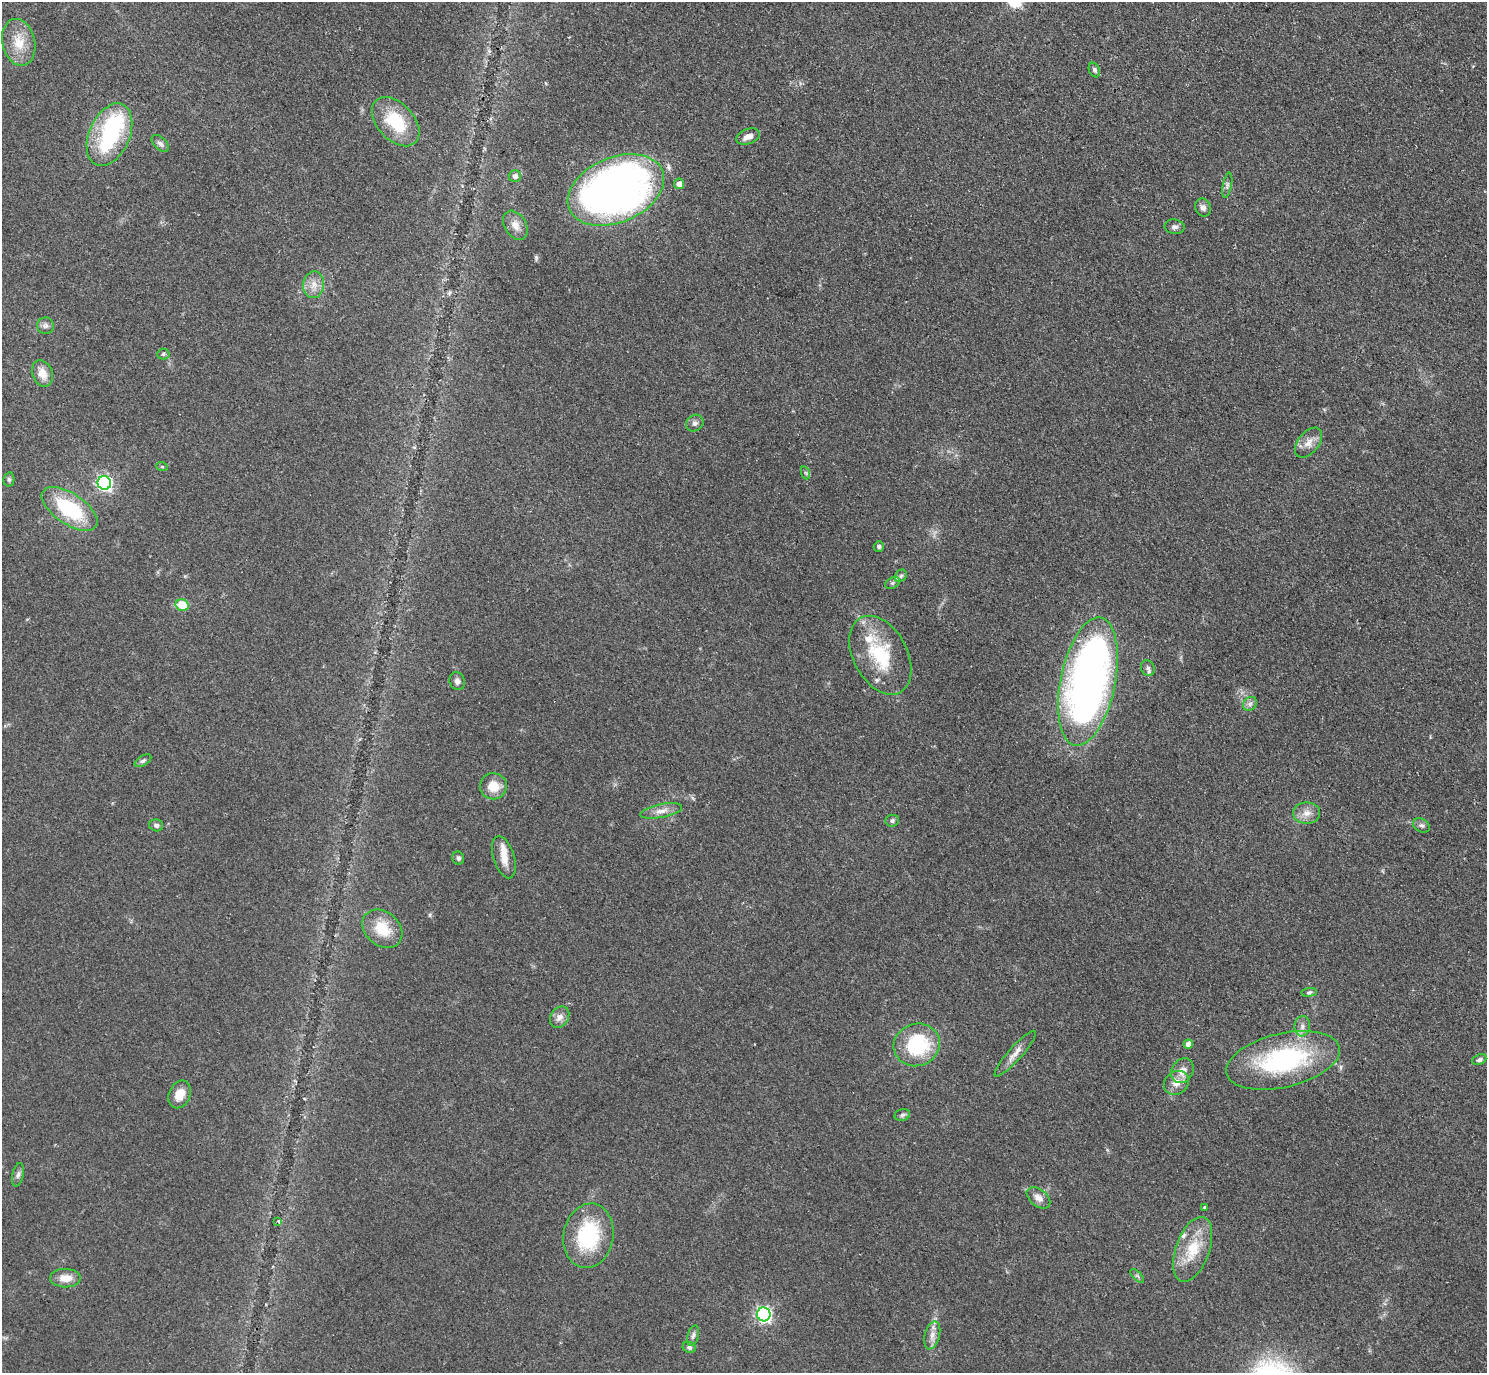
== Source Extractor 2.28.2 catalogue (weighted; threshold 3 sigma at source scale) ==
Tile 10 of 4 x 4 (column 2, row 3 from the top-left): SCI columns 1499-2983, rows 1541-2911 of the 5962 x 5959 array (HDU 1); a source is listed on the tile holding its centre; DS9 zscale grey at full resolution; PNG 1489 x 1375 px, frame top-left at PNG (2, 2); each listed source drawn as its Kron ellipse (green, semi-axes under 4 px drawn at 4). Shown black and unused: <1% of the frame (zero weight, under 2 of 3 exposures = <1% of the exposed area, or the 3 px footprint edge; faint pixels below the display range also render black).
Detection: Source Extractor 2.28.2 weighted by HDU 2 'WHT'; one run over the whole footprint, this tile lists its part. Background 0.0783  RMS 0.0078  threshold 0.0353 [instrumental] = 3 sigma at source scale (4.5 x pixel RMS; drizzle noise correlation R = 1.50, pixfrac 1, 0.05/0.05 arcsec/px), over >= 5 px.
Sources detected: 74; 2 inside a brighter object's white glare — neither listed nor drawn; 5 inside a brighter listed object's ellipse — not listed separately; the other 67 listed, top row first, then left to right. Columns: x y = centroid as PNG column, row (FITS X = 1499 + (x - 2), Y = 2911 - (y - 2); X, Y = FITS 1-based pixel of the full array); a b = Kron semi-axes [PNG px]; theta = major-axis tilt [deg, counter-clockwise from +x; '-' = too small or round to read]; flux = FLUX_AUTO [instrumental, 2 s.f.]
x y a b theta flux
19 42 24 16 -76 18
1094 70 7 5 -65 1.9
396 122 29 18 -47 38
109 135 33 20 66 80
748 137 12 7 20 6.2
160 144 10 6 -44 2.6
515 176 6 6 - 3.6
679 184 5 5 - 5.8
1227 185 13 4 79 2.4
616 190 50 32 23 430
1203 207 9 7 -69 3.4
515 225 16 10 -58 6.6
1175 227 10 7 -9 2.6
314 285 13 10 82 7.6
46 326 8 8 - 2.9
163 354 6 5 - 1.5
42 373 13 10 -69 9.1
695 423 9 8 - 2.9
1309 443 17 10 51 7.7
162 467 6 3 -19 0.83
806 473 7 4 -71 1.1
9 479 7 5 79 1.5
104 483 7 6 - 200
70 509 32 15 -34 57
879 546 5 5 - 1.7
901 576 7 5 46 1.9
892 583 8 5 27 1.9
182 605 6 5 - 20
880 655 42 27 -62 48
1148 668 8 6 -68 2.5
457 681 9 7 -68 3.4
1088 681 65 27 79 470
1250 704 7 6 - 2.6
143 761 9 5 32 1.9
493 786 13 13 - 13
661 811 21 6 11 6.8
1307 813 13 10 2 7.3
892 821 7 6 - 2
156 825 7 6 - 2.5
1421 825 9 6 -28 2.5
504 857 22 10 -73 11
458 858 6 6 - 2
382 929 22 17 -40 23
1309 992 8 4 6 1.5
560 1017 11 8 56 5
1302 1026 10 7 86 4.1
1188 1044 4 4 - 6.4
917 1045 23 21 20 58
1015 1054 30 7 48 7.6
1283 1060 58 27 13 120
1479 1060 7 5 25 2.1
1182 1071 13 10 59 8
1176 1083 13 11 36 8.2
180 1094 14 10 67 10
902 1115 8 6 16 2
18 1175 12 5 77 2.8
1038 1198 13 8 -39 5.7
1205 1207 3 3 - 1.8
278 1221 3 3 - 1.8
588 1236 32 25 79 64
1193 1249 34 17 70 28
1137 1276 9 3 -45 1.3
65 1278 15 9 0 9.6
764 1314 7 6 - 210
693 1335 10 5 74 2.6
932 1335 14 7 76 5.6
689 1347 7 5 -26 2